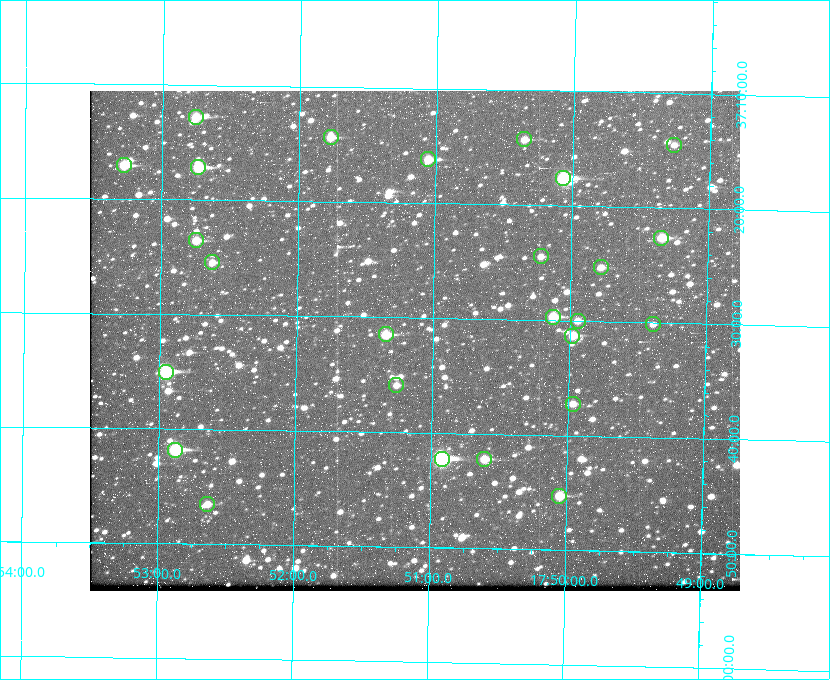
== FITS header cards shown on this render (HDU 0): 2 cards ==
NAXIS1  =                  650
NAXIS2  =                  500

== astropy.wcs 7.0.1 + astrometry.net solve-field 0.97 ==
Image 650 x 500 px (HDU 0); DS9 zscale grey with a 90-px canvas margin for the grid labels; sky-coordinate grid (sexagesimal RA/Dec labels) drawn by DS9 from the SOLVED WCS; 26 Tycho-2 reference stars matched to detected sources circled (green)
Header WCS: none
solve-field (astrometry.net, Tycho-2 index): SOLVED blind (the file carries no WCS)
Solved WCS: RA---TAN-SIP/DEC--TAN-SIP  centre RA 17:51:08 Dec +37:32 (267.78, +37.53 deg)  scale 5.23 arcsec/px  FOV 56.7' x 43.6'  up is +179 deg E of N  parity flipped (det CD > 0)
(file carries no celestial WCS; the grid is the blind solution)
Tycho-2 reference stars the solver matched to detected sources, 26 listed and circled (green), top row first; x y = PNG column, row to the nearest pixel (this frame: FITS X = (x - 90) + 1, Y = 500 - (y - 91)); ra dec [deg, ICRS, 3 dp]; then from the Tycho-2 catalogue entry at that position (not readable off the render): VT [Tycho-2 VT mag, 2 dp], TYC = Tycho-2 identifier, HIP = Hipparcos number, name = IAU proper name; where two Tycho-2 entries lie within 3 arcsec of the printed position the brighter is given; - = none
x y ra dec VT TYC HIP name
196 117 268.189 +37.213 9.71 2620-542-1 - -
331 137 267.943 +37.240 10.39 2620-505-1 - -
524 139 267.589 +37.238 11.09 2619-212-1 - -
674 145 267.316 +37.242 12.03 2619-611-1 - -
428 159 267.764 +37.270 10.17 2620-784-1 - -
124 165 268.319 +37.285 9.88 2620-536-1 - -
198 167 268.183 +37.286 8.98 2620-786-1 87506 -
563 178 267.517 +37.293 8.96 2619-379-1 - -
661 238 267.335 +37.377 10.60 2619-634-1 - -
196 240 268.186 +37.393 10.44 2620-175-1 - -
541 256 267.555 +37.408 11.50 2619-358-1 - -
212 262 268.156 +37.424 11.25 2620-712-1 - -
601 267 267.445 +37.422 11.17 2619-451-1 - -
553 317 267.531 +37.495 10.07 2619-274-1 - -
578 321 267.485 +37.500 11.33 2619-40-1 - -
653 324 267.347 +37.503 12.15 3088-638-1 - -
386 334 267.836 +37.525 9.96 3089-889-1 - -
572 336 267.494 +37.522 10.35 3088-270-1 - -
166 372 268.239 +37.584 8.64 3089-755-1 - -
396 385 267.815 +37.598 11.54 3089-1081-1 - -
573 404 267.491 +37.621 11.40 3088-1284-1 - -
175 450 268.219 +37.697 8.93 3089-671-1 - -
442 459 267.730 +37.705 8.13 3089-1203-1 87349 -
484 459 267.652 +37.703 11.04 3089-693-1 - -
559 496 267.512 +37.755 10.10 3089-2332-1 - -
207 504 268.159 +37.775 11.22 3089-2245-1 - -